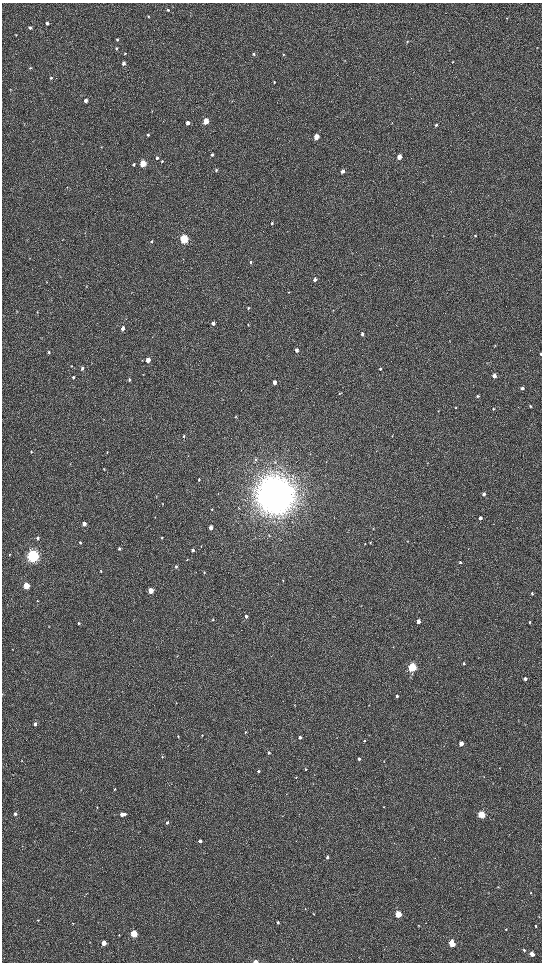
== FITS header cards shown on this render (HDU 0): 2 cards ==
NAXIS1  =                 1080 / length of data axis 1
NAXIS2  =                 1920 / length of data axis 2

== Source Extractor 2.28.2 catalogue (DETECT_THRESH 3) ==
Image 1080 x 1920 px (HDU 0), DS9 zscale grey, zoomed out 1/2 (1 PNG px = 2 x 2 image px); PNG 544 x 964 px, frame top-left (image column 1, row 1919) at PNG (2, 3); no overlay
Background 524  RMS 36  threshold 108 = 3 sigma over >= 5 px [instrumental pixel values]
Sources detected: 187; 5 cannot appear on this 1/2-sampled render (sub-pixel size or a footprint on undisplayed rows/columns) and are not listed; the other 182 listed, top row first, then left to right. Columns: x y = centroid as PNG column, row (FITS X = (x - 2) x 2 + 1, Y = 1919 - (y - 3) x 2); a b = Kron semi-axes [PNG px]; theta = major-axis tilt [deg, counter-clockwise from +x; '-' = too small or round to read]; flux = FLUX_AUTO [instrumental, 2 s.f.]
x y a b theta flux
168 10 4 3 - 7.9e+03
148 16 4 3 - 5.1e+03
47 23 4 4 - 1.6e+04
30 28 4 3 - 1.4e+04
16 35 3 2 - 4.3e+03
117 40 3 3 - 6.5e+03
407 42 4 3 - 6.6e+03
116 48 3 2 - 6.5e+03
125 53 3 3 - 5.9e+03
254 54 4 3 - 8.8e+03
283 54 4 3 - 6.7e+03
452 62 3 2 - 3.8e+03
124 63 4 3 - 2.4e+04
30 68 3 3 - 6.9e+03
51 78 4 3 - 1.1e+04
274 82 4 3 - 6.5e+03
86 100 4 3 - 3.3e+04
206 121 4 3 - 1.4e+05
24 123 3 3 - 4.7e+03
187 123 4 3 - 2.6e+04
436 125 4 3 - 1.2e+04
148 135 3 3 - 8.8e+03
316 136 4 3 - 1.0e+05
101 147 4 2 - 3.3e+03
212 155 4 3 - 1.2e+04
399 157 4 3 - 5.7e+04
157 158 4 3 - 1.2e+04
162 161 3 3 - 6.6e+03
143 163 4 3 - 2.7e+05
134 164 4 3 - 1.0e+04
216 170 4 3 - 8.1e+03
343 171 3 3 - 3.3e+04
272 223 4 3 - 8.4e+03
432 236 3 2 - 2.8e+03
475 236 3 3 - 5.4e+03
184 239 4 3 - 9.0e+05
62 240 3 2 - 2.4e+03
151 241 3 3 - 8.4e+03
250 262 4 3 - 9.6e+03
315 279 3 3 - 2.7e+04
47 282 3 2 - 2.6e+03
86 286 3 2 - 3.1e+03
289 292 4 2 - 4.2e+03
248 308 4 3 - 6.7e+03
17 312 3 2 - 2.9e+03
37 312 3 2 - 4.0e+03
126 319 3 2 - 3.3e+03
213 323 4 3 - 2.9e+04
248 325 3 3 - 3.9e+03
123 328 4 3 - 3.6e+04
362 334 4 3 - 2.1e+04
495 345 3 3 - 3.7e+03
297 350 4 3 - 3.1e+04
49 352 4 3 - 1.2e+04
541 354 3 2 - 7.0e+03
148 360 4 3 - 1.1e+05
71 366 3 3 - 4.8e+03
82 368 4 3 - 1.2e+04
380 369 3 3 - 1.2e+04
143 375 3 3 - 3.5e+03
494 375 3 3 - 4.2e+04
73 377 4 3 - 8.9e+03
129 380 4 3 - 1.3e+04
274 382 4 3 - 4.4e+04
522 388 3 3 - 2.1e+04
339 393 4 3 - 6.4e+03
478 396 3 3 - 1.1e+04
530 406 3 3 - 9.8e+03
455 407 3 3 - 4.8e+03
493 409 3 3 - 7.4e+03
438 411 3 2 - 3.7e+03
236 417 4 3 - 5.0e+03
184 436 4 3 - 9.2e+03
392 436 3 3 - 4.6e+03
31 452 3 2 - 5.1e+03
107 452 4 2 - 4.3e+03
256 459 5 3 - 9.1e+03
275 462 4 3 - 6.8e+03
326 462 3 2 - 3.9e+03
70 464 3 2 - 2.7e+03
104 469 3 2 - 5.6e+03
199 480 4 3 - 8.6e+03
218 493 3 2 - 2.8e+03
484 494 3 3 - 2.4e+04
275 495 14 13 - 1.9e+07
156 497 3 3 - 5.1e+03
162 504 3 2 - 3.8e+03
212 509 3 3 - 5.7e+03
155 517 3 2 - 2.8e+03
480 518 3 3 - 2.8e+04
84 524 3 3 - 7.3e+04
211 528 3 3 - 6.6e+04
373 528 4 2 - 4.9e+03
269 535 4 3 - 5.9e+03
38 538 3 3 - 1.7e+04
162 538 3 3 - 9.1e+03
407 541 3 3 - 4.3e+03
370 542 3 3 - 5.9e+03
80 543 3 3 - 9.5e+03
365 544 3 3 - 5.4e+03
201 546 3 2 - 3.9e+03
119 549 3 3 - 1.2e+04
193 550 3 3 - 1.7e+04
9 555 3 2 - 4.9e+03
33 556 5 4 - 2.5e+06
187 559 4 3 - 5.6e+03
460 562 4 3 - 1.0e+04
176 567 3 3 - 1.1e+04
101 571 4 2 - 5.7e+03
196 572 3 2 - 3.2e+03
204 572 3 3 - 4.6e+03
283 581 4 3 - 4.9e+03
26 586 3 3 - 4.0e+05
151 591 3 3 - 1.8e+05
532 593 3 2 - 8.3e+03
37 601 3 2 - 4.0e+03
361 606 3 2 - 2.6e+03
246 616 4 3 - 1.6e+04
213 619 4 3 - 8.2e+03
418 621 3 3 - 6.1e+04
529 622 4 3 - 7.6e+03
78 623 3 3 - 7.0e+03
49 627 3 2 - 3.0e+03
12 649 3 2 - 3.5e+03
177 656 3 3 - 4.4e+03
438 657 2 1 - 1.8e+03
464 663 3 3 - 1.0e+04
412 667 4 3 - 8.7e+05
525 678 3 3 - 2.2e+04
2 694 3 2 - 4.0e+03
397 696 3 3 - 1.6e+04
51 703 3 2 - 2.8e+03
294 705 3 2 - 2.3e+03
35 724 3 3 - 2.3e+04
246 732 4 3 - 7.1e+03
202 735 3 3 - 4.3e+03
178 736 3 3 - 5.1e+03
300 737 3 3 - 2.0e+04
364 741 3 3 - 6.6e+03
461 743 3 3 - 6.7e+04
269 753 3 3 - 1.1e+04
162 757 3 3 - 6.8e+03
359 759 3 3 - 1.7e+04
22 761 3 2 - 3.9e+03
499 768 3 2 - 3.3e+03
306 769 3 3 - 6.9e+03
258 771 3 3 - 1.6e+04
484 776 3 2 - 2.6e+03
296 778 2 2 - 2.5e+03
114 789 3 2 - 6.3e+03
81 790 3 2 - 2.8e+03
286 794 2 2 - 2.1e+03
97 807 3 2 - 3.4e+03
384 807 3 2 - 4.6e+03
15 814 3 3 - 1.9e+04
122 814 3 3 - 4.1e+04
125 814 3 3 - 1.3e+04
481 814 3 3 - 4.7e+05
167 822 3 2 - 1.0e+04
509 834 3 2 - 2.3e+03
200 841 3 3 - 3.0e+04
327 857 3 2 - 1.9e+04
498 887 4 3 - 5.7e+03
86 893 3 2 - 3.3e+03
531 893 3 3 - 5.2e+03
305 909 3 2 - 3.3e+03
314 914 3 2 - 3.5e+03
398 914 3 3 - 3.7e+05
38 920 3 3 - 5.2e+03
73 923 3 2 - 3.9e+03
278 923 3 3 - 1.6e+04
418 925 3 2 - 3.7e+03
536 926 3 2 - 9.5e+03
506 929 2 2 - 3.7e+03
134 934 3 3 - 4.3e+05
119 935 3 3 - 5.4e+03
90 942 3 2 - 3.2e+03
104 943 3 3 - 1.3e+05
452 944 4 3 - 2.4e+05
524 950 4 3 - 1.2e+04
532 954 3 3 - 7.2e+04
255 962 4 2 - 1.9e+04
At the frame edge (FLAGS 8, measured only in part): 3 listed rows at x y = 541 354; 2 694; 255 962
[5 sub-pixel or undisplayed-footprint detections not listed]